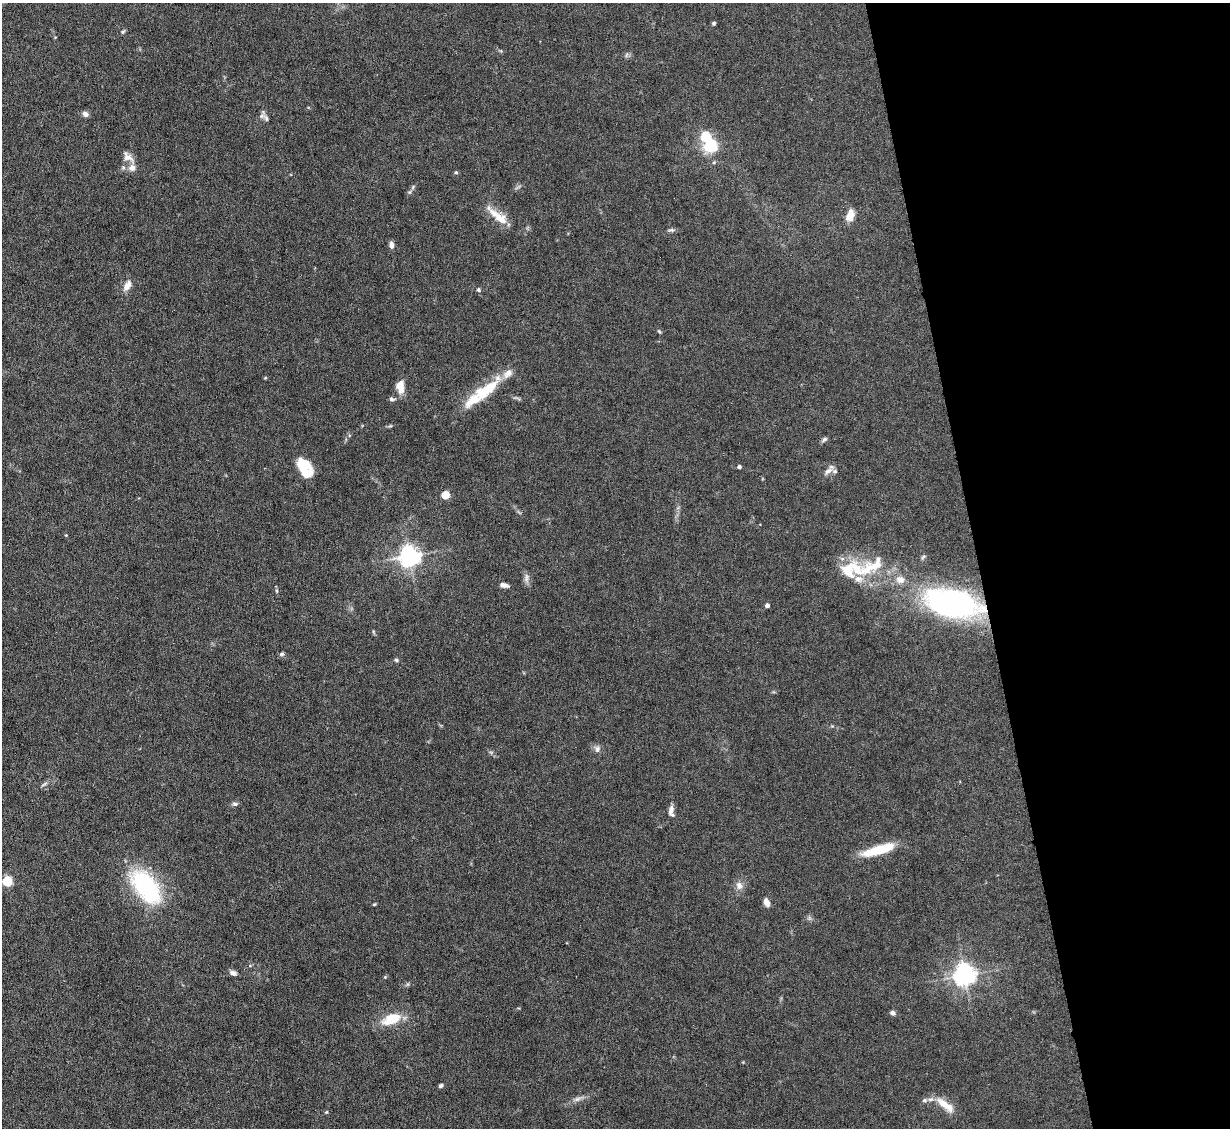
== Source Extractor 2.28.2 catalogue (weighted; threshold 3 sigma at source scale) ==
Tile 12 of 4 x 4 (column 4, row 3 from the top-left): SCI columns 3683-4910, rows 1376-2501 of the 4910 x 4886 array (HDU 1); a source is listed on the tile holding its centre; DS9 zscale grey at full resolution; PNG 1232 x 1130 px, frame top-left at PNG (2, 3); no overlay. Shown black and unused: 20% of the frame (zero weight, under 4 of 8 exposures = <1% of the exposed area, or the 3 px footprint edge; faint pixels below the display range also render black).
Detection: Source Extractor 2.28.2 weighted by HDU 2 'WHT'; one run over the whole footprint, this tile lists its part. Background 0.0668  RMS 0.0031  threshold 0.0126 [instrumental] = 3 sigma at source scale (4.09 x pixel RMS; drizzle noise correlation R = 1.36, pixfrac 0.8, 0.05/0.05 arcsec/px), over >= 5 px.
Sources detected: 65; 2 inside a brighter object's white glare — not listed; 8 inside a brighter listed object's ellipse — not listed separately; the other 55 listed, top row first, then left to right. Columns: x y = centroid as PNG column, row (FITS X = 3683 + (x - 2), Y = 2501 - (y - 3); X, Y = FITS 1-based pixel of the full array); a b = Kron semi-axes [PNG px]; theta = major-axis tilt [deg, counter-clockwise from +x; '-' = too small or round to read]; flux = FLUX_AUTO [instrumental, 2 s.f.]
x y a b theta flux
714 23 5 4 - 0.43
123 32 6 4 23 0.43
85 114 8 6 -43 1
262 116 9 7 2 1.2
705 136 5 5 - 20
710 146 5 5 - 57
128 157 16 9 -38 2
714 162 5 3 - 0.32
132 168 10 9 - 2
456 172 5 4 - 0.38
413 187 7 4 72 0.47
850 215 12 8 69 3.6
498 217 29 8 -40 5.6
671 230 9 5 0 0.63
391 245 8 5 -80 1.2
127 285 14 8 56 2.2
478 290 5 5 - 0.47
659 331 5 4 - 0.34
400 386 14 8 -84 3.8
486 390 44 14 36 12
392 399 6 6 - 0.72
824 439 9 5 42 0.63
308 466 28 14 -16 5.6
739 467 4 4 - 0.97
828 471 12 6 32 1.4
445 495 5 4 - 9.8
66 535 5 3 - 0.29
409 556 7 6 - 180
872 566 54 17 30 11
526 578 13 6 88 1.2
504 585 10 5 -12 1.2
950 604 67 27 -15 58
767 605 4 4 - 1.2
282 654 6 5 - 0.68
396 660 5 4 - 0.49
597 749 9 7 89 1.1
44 784 9 4 30 0.58
235 804 8 5 -10 0.66
671 810 11 5 80 1.8
879 850 37 9 16 10
7 881 5 5 - 20
739 886 10 9 - 1.8
146 887 47 24 -52 29
766 902 7 5 -69 2.6
374 904 4 4 - 0.28
233 973 9 6 -15 1.1
965 974 9 7 -79 200
385 977 4 4 - 0.27
893 1013 5 5 - 1
392 1019 26 13 20 7
441 1086 5 4 - 0.55
577 1099 11 6 16 1.2
925 1100 8 6 15 0.83
945 1105 28 9 -37 4.6
326 1112 5 4 - 0.27
Overlapping masked pixels (flux is a lower limit): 1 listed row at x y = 950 604